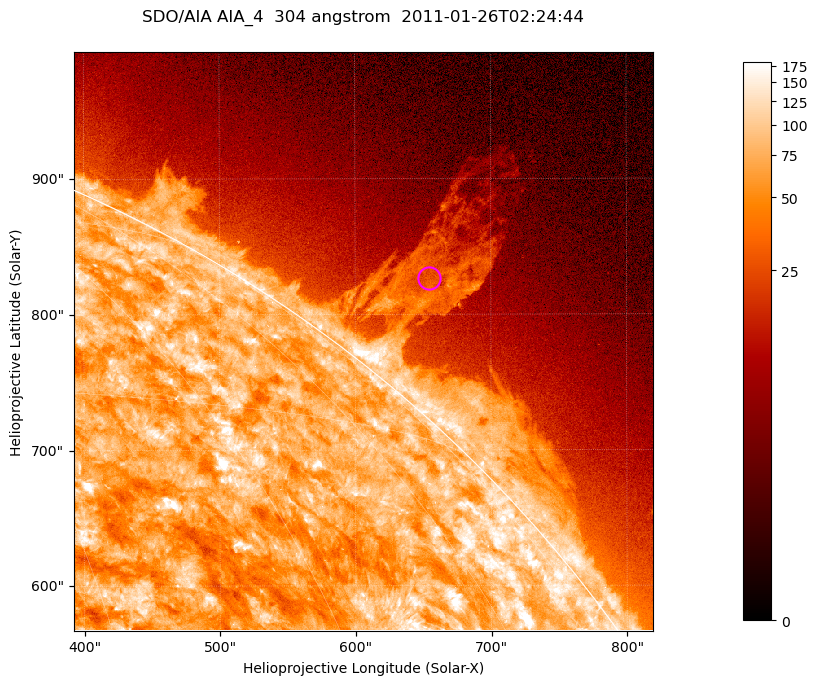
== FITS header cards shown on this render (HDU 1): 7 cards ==
TELESCOP= 'SDO/AIA '           / For AIA: SDO/AIA
INSTRUME= 'AIA_4   '           / For AIA: AIA_ATA1, AIA_ATA2, AIA_ATA3 or AIA_AT
WAVELNTH=                  304 / [angstrom] Wavelength
WAVEUNIT= 'angstrom'           / Wavelength unit: angstrom
DATE-OBS= '2011-01-26T02:24:44.126' / [ISO] Date when observation started; ISO 8
CTYPE1  = 'HPLN-TAN'           / CTYPE1; Typically HPLN
CTYPE2  = 'HPLT-TAN'           / CTYPE2; Typically HPLT

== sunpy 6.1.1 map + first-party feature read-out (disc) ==
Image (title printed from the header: SDO/AIA AIA_4  304 angstrom  2011-01-26T02:24:44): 711 x 711 px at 0.6 arcsec/px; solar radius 975 arcsec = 1624 px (partial field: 2.6% of the solar disc is inside the frame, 42% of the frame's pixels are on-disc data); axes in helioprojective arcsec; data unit not stated in the header (colour bar unlabelled)
Orientation: roll -0.132 deg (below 1 deg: not rotated)
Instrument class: DISC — disc imager (sunpy class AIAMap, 304 A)
Bright regions (active regions / flare kernels): reference = the on-disc median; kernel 7 px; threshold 5 sigma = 123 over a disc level ~73.5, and >= 1.15x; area >= 505 px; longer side >= 9 px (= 5.4 arcsec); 0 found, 0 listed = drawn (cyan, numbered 1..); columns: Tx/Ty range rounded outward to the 2 arcsec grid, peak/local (2 s.f.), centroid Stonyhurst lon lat
Off-limb structures (1.02-1.3 R_sun): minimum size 252 px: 3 found; the strongest spans PA ~320..325 deg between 1.02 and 1.2 R_sun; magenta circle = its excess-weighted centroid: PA ~320 deg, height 1.08 R_sun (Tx ~654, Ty ~826 arcsec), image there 2.5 x the reference